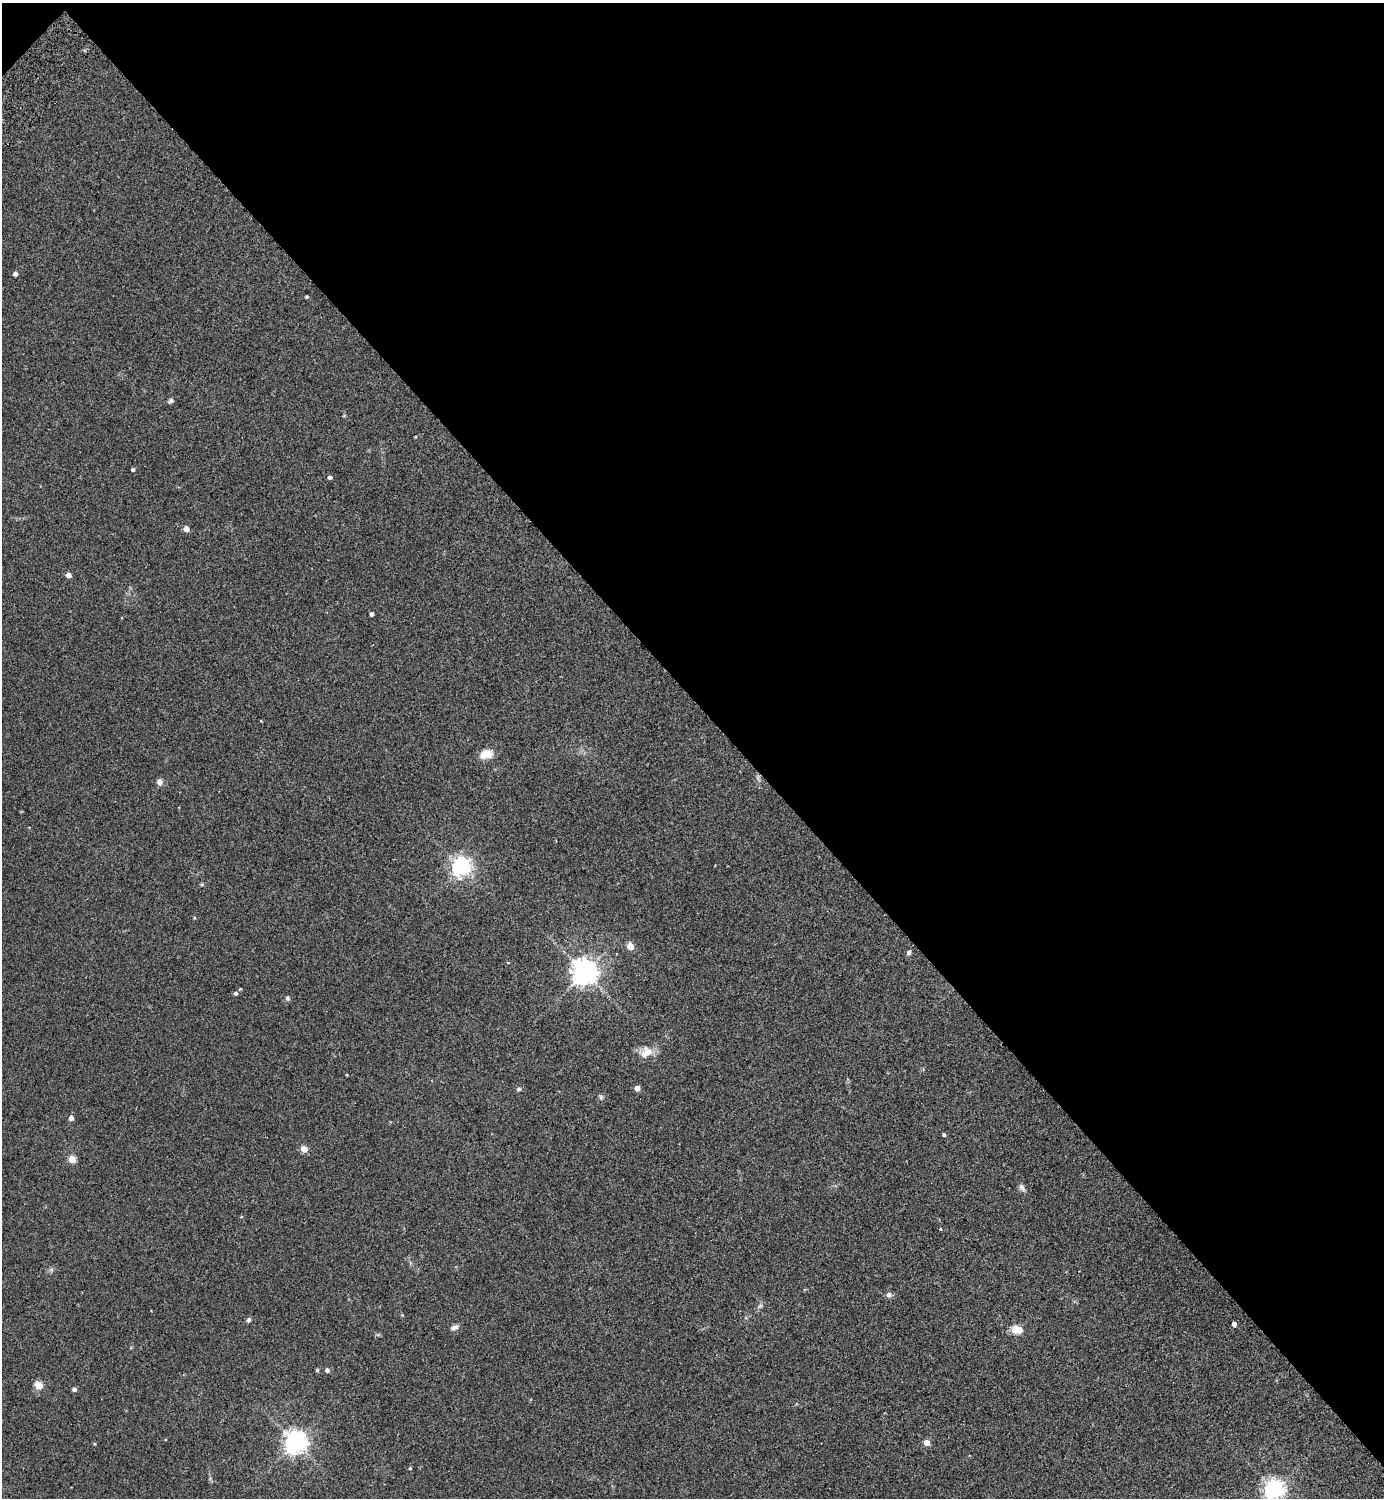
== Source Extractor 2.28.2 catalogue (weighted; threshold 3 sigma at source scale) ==
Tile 3 of 4 x 4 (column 3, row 1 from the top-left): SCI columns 2966-4347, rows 4533-6028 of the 6072 x 6072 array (HDU 1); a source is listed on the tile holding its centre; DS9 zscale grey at full resolution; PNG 1386 x 1500 px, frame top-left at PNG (2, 3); no overlay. Shown black and unused: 47% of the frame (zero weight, under 2 of 3 exposures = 3% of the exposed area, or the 3 px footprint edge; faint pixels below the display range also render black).
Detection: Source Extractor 2.28.2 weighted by HDU 2 'WHT'; one run over the whole footprint, this tile lists its part. Background 0.0481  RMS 0.0088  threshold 0.0397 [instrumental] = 3 sigma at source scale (4.5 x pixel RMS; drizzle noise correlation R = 1.50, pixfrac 1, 0.05/0.05 arcsec/px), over >= 5 px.
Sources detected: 43; all 43 listed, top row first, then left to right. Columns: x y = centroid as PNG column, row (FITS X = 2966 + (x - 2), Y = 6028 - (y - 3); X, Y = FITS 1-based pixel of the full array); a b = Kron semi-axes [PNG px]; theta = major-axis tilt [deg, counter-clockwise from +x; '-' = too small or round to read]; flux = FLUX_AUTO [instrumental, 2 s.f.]
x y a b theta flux
15 274 4 4 - 3.3
306 297 3 3 - 1.1
171 401 7 5 37 1.8
415 437 3 3 - 0.69
133 469 3 3 - 1.7
330 477 5 4 - 2.2
186 529 4 4 - 7.9
68 575 4 4 - 5.7
372 614 4 3 - 3.2
486 754 16 10 11 9.4
159 782 8 6 -84 3.2
461 867 6 6 - 430
194 918 4 3 - 0.74
630 946 5 4 - 15
909 952 6 5 - 2
584 972 8 7 - 870
235 993 5 5 - 1.5
288 998 7 5 -42 1.4
646 1052 17 13 50 11
637 1088 4 4 - 7.8
519 1089 6 4 16 1.4
601 1097 6 5 - 1.5
71 1118 4 4 - 5.2
944 1135 4 4 - 1.4
304 1149 4 4 - 15
72 1159 4 4 - 24
1022 1188 12 6 -56 2.7
940 1229 4 3 - 0.63
889 1295 7 6 - 2.7
760 1306 6 5 - 1.6
402 1315 4 4 - 0.71
248 1320 6 5 - 2.1
1234 1324 4 4 - 4.2
454 1327 10 6 19 3
1016 1330 8 5 -3 37
317 1370 4 4 - 0.97
327 1370 4 4 - 3.4
39 1385 9 7 -36 7.2
74 1389 5 5 - 1.9
295 1442 7 7 - 660
927 1443 4 4 - 13
410 1468 4 4 - 0.96
1274 1489 7 6 - 470
Isophote crosses this tile's border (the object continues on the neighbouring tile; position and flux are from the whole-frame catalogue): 1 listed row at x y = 1274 1489